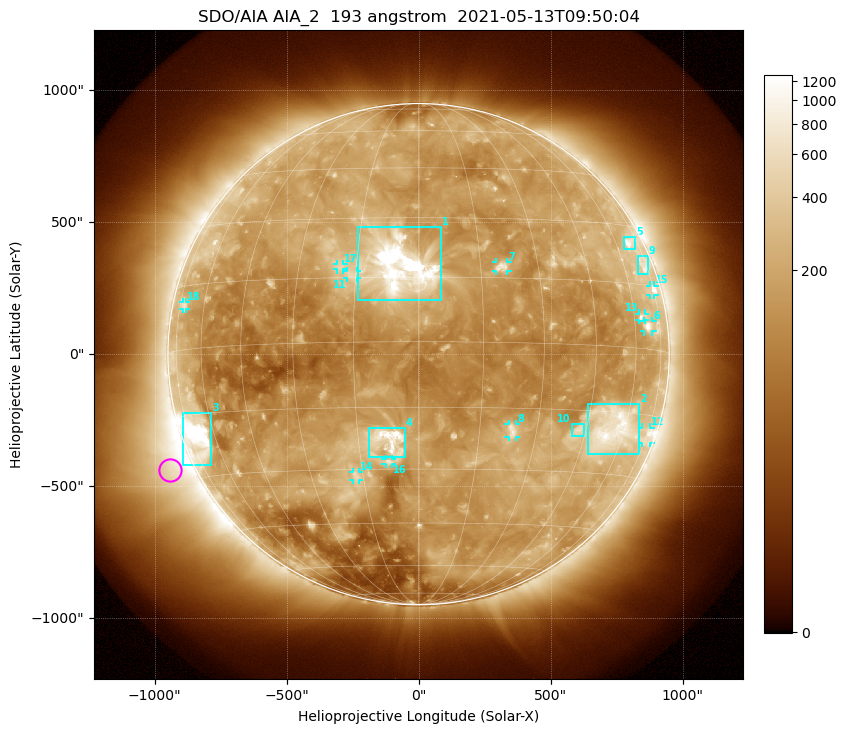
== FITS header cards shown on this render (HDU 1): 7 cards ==
TELESCOP= 'SDO/AIA '           / For AIA: SDO/AIA
INSTRUME= 'AIA_2   '           / For AIA: AIA_ATA1, AIA_ATA2, AIA_ATA3 or AIA_AT
WAVELNTH=                  193 / [angstrom] Wavelength
WAVEUNIT= 'angstrom'           / Wavelength unit: angstrom
DATE-OBS= '2021-05-13T09:50:04.843' / [ISO] Date when observation started; ISO 8
CTYPE1  = 'HPLN-TAN'           / CTYPE1: HPLN
CTYPE2  = 'HPLT-TAN'           / CTYPE2: HPLT

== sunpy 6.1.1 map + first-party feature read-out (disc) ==
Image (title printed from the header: SDO/AIA AIA_2  193 angstrom  2021-05-13T09:50:04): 1024 x 1024 px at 2.4 arcsec/px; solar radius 950 arcsec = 396 px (full disc in frame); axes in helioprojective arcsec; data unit not stated in the header (colour bar unlabelled)
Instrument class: DISC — disc imager (sunpy class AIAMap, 193 A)
Bright regions (active regions / flare kernels): reference = the median radial profile (limb darkening/brightening removed); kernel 9 px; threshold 5 sigma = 308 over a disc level ~144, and >= 1.15x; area >= 12 px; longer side >= 9 px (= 22 arcsec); searched inside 0.97 R_sun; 18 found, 18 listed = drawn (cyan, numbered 1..; 11 of them under ~33 arcsec drawn as corner ticks so the feature stays visible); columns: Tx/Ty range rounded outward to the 5 arcsec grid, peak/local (2 s.f.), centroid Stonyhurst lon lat
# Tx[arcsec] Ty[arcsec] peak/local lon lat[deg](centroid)
1 -230..85 205..480 17 -4 +17
2 640..835 -380..-190 7.7 +54 -19
3 -895..-785 -420..-220 13 -69 -20
4 -190..-50 -390..-280 9.9 -7 -23
5 775..820 395..445 5.6 +68 +25
6 855..885 85..125 4.9 +67 +5
7 295..335 315..350 5.1 +20 +18
8 340..370 -315..-265 4.7 +23 -20
9 830..870 305..375 3.3 +72 +20
10 580..630 -310..-265 3.9 +43 -20
11 -270..-230 285..315 3.4 -16 +16
12 845..880 -335..-275 3.3 +75 -20
13 835..860 130..155 3.7 +64 +7
14 -250..-225 -475..-445 3.7 -17 -32
15 875..895 225..260 3.9 +73 +14
16 -125..-100 -415..-395 3.6 -8 -28
17 -310..-285 320..340 3.2 -19 +18
18 -895..-880 170..200 2.6 -72 +10
Off-limb structures (1.02-1.3 R_sun): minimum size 162 px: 6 found; the strongest spans PA ~90..145 deg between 1.02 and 1.3 R_sun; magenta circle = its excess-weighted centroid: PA ~115 deg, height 1.09 R_sun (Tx ~-940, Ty ~-440 arcsec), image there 4.5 x the reference